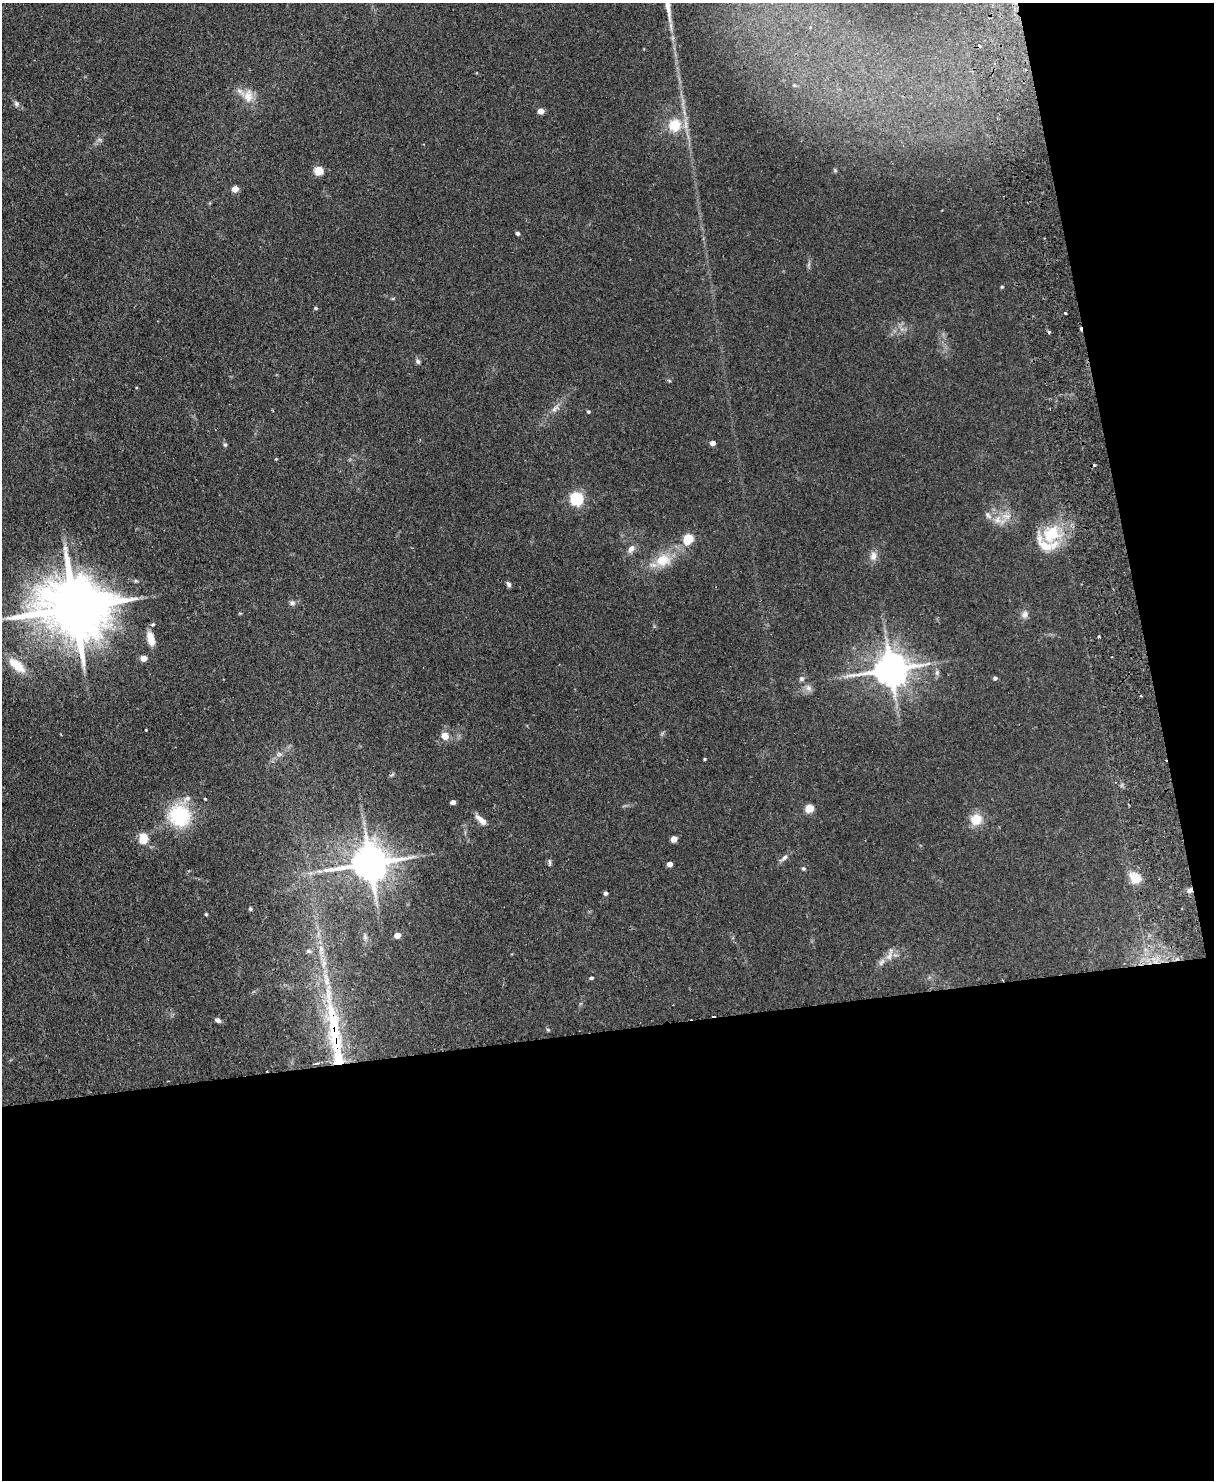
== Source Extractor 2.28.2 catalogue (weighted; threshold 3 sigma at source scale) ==
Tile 12 of 4 x 3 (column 4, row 3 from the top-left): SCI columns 3696-4907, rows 153-1630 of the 4965 x 4852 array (HDU 1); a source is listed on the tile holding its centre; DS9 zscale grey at full resolution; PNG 1216 x 1482 px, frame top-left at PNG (2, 3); no overlay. Shown black and unused: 36% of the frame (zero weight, under 2 of 3 exposures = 3% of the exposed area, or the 3 px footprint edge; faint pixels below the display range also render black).
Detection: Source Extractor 2.28.2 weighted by HDU 2 'WHT'; one run over the whole footprint, this tile lists its part. Background 0.144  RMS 0.0069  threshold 0.0309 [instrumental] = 3 sigma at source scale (4.5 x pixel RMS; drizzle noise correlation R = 1.50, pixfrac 1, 0.05/0.05 arcsec/px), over >= 5 px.
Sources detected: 82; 6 cosmic-ray / hot-pixel residue — not listed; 5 inside a brighter listed object's ellipse — not listed separately; the other 71 listed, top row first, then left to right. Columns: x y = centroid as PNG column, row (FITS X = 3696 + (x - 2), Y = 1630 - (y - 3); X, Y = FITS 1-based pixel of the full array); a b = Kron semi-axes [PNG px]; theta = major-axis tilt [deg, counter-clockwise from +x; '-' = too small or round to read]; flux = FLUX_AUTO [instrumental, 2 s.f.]
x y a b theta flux
668 6 45 7 -81 14
248 96 20 13 85 8.9
16 103 8 6 -46 1.6
541 111 5 4 - 6.7
675 125 14 14 - 16
835 170 6 4 -46 0.77
319 171 5 5 - 27
235 189 5 4 - 10
517 233 4 4 - 1.5
1002 287 4 4 - 0.72
316 308 5 4 - 0.88
1065 313 3 2 - 0.77
418 361 8 5 -50 1.4
555 408 12 6 38 2.9
588 411 4 3 - 0.93
712 443 5 4 - 3.9
225 445 5 5 - 0.88
276 459 4 4 - 0.54
577 498 6 6 - 110
988 515 12 6 -50 2.6
1006 516 14 6 -13 4.6
997 520 10 8 -88 4.7
1051 534 29 26 35 27
688 538 6 5 - 34
631 549 10 8 52 3.5
873 556 12 9 81 4.3
663 560 23 17 11 16
509 584 8 5 -58 1.5
292 603 8 6 -16 1.9
75 608 25 16 5 5800
1024 614 10 8 84 3
1098 636 3 3 - 1.3
151 639 16 7 -73 8.3
143 658 5 4 - 8.1
17 665 23 10 -40 13
891 669 11 9 10 1500
937 672 7 5 80 1.6
995 678 4 4 - 1.5
801 679 7 6 - 1.6
808 688 9 7 -50 2.9
146 730 3 3 - 0.82
445 736 9 8 - 5.3
704 759 3 3 - 0.84
1115 782 3 2 - 0.49
205 799 3 3 - 0.91
453 802 4 4 - 3.1
809 808 5 5 - 22
179 815 22 20 -40 45
976 819 13 12 - 11
481 820 16 6 -42 4.9
143 839 12 10 88 9.7
674 839 5 5 - 7.6
784 858 13 6 36 2.6
549 862 10 3 -90 1.1
370 863 13 10 7 1900
670 864 4 4 - 4.6
803 869 6 4 -68 0.93
320 871 9 3 -5 1.8
1135 877 12 10 -34 11
1190 890 8 5 53 2.3
605 893 4 4 - 1.8
250 909 5 4 - 0.85
206 914 4 3 - 0.83
397 935 5 4 - 8.1
365 937 8 5 -66 1.5
308 951 7 5 -15 1.3
889 956 13 7 62 4.3
591 978 4 4 - 1.1
218 1020 7 5 -27 2
548 1030 6 4 -20 0.74
336 1039 92 16 -80 71
Overlapping masked pixels (flux is a lower limit): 2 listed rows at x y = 1190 890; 336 1039
Isophote crosses this tile's border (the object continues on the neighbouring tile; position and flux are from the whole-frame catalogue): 1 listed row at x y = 668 6